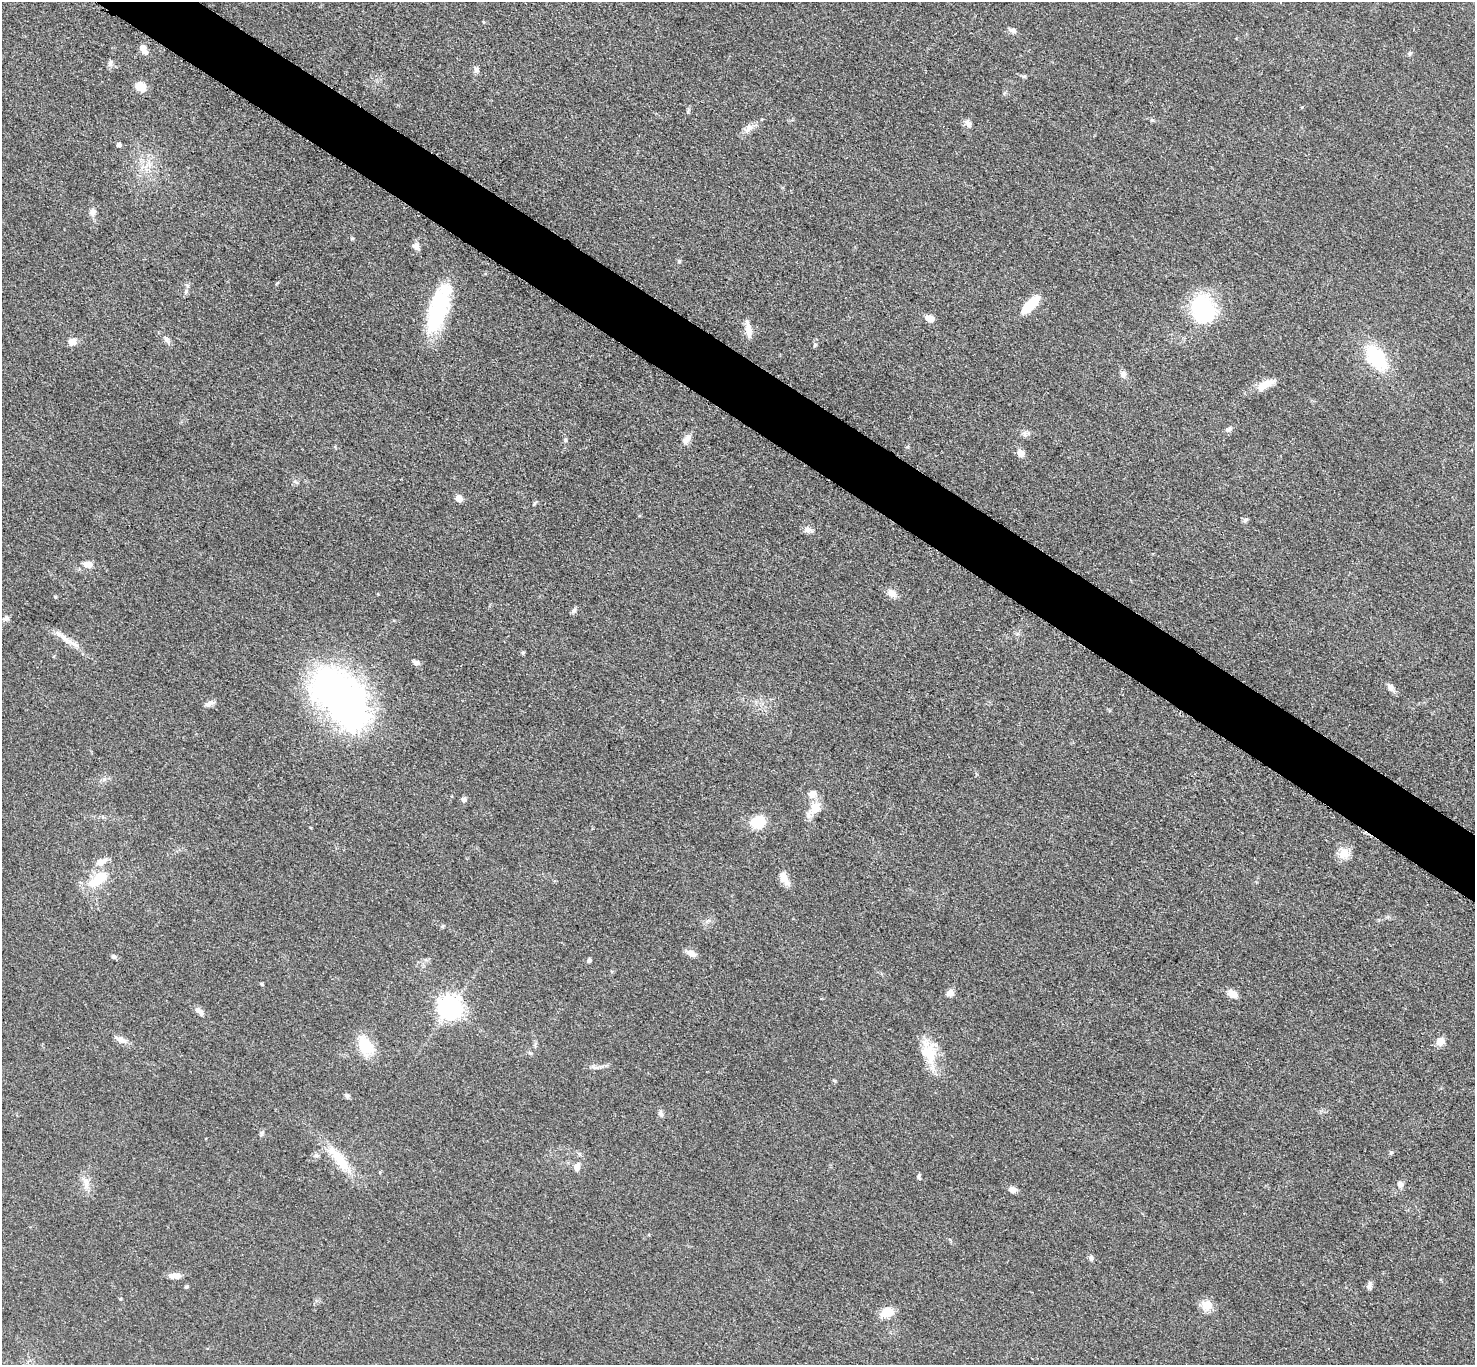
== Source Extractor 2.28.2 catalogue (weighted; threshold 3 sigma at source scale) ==
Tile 11 of 4 x 4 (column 3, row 3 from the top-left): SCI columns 2958-4430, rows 1525-2887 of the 5911 x 5916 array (HDU 1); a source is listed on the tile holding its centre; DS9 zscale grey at full resolution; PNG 1477 x 1367 px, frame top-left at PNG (2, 2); no overlay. Shown black and unused: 4% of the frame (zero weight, under 3 of 5 exposures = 1% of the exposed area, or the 3 px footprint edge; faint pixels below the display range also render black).
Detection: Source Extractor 2.28.2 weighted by HDU 2 'WHT'; one run over the whole footprint, this tile lists its part. Background 0.0533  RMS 0.0058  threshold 0.0262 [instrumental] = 3 sigma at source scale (4.5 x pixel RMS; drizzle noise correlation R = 1.50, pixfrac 1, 0.05/0.05 arcsec/px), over >= 5 px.
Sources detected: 85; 1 inside a brighter object's white glare — not listed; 2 inside a brighter listed object's ellipse — not listed separately; the other 82 listed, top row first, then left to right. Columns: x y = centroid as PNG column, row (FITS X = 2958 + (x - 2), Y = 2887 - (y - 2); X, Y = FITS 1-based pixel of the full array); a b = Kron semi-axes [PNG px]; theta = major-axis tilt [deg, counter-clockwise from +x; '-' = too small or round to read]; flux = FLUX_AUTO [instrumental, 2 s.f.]
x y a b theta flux
1012 30 11 5 -16 2
145 52 8 6 -43 3
1409 53 6 5 - 1
110 63 8 6 63 1.9
476 70 8 6 84 1.6
1024 76 8 4 -7 0.92
140 87 12 10 -21 6.6
968 123 11 7 -55 2.4
749 128 11 9 31 3.4
119 145 5 4 - 2
92 212 11 7 -87 2.7
352 239 5 4 - 0.68
416 246 10 9 - 2.7
186 292 7 4 88 1.1
1030 305 23 9 47 16
439 308 57 19 72 47
1203 309 25 18 -64 70
930 318 7 6 - 6
749 332 20 7 -83 4.9
167 339 11 6 -58 2
72 342 8 7 - 4.2
815 345 6 4 88 0.84
1376 358 21 13 -55 41
1123 374 8 7 - 2.3
1265 384 23 10 28 7.3
1229 429 9 6 37 1.7
687 439 14 8 58 3.6
565 440 6 4 -72 0.74
1021 453 8 7 - 3.8
459 498 8 7 - 3.5
1245 520 8 5 37 1.1
808 530 12 8 -11 2.7
88 564 11 7 -11 4.7
892 593 13 8 -32 4
55 597 4 3 - 0.63
574 610 8 6 44 1.4
6 618 8 7 - 1.8
66 639 27 6 -40 6.2
523 653 5 4 - 0.79
416 662 8 5 -22 2.2
1391 687 10 7 -83 2.4
344 702 71 44 -32 190
208 704 12 7 31 2.5
812 794 10 10 - 4.4
464 799 6 6 - 1.7
815 808 13 12 - 8.1
758 822 19 15 11 12
1344 853 15 13 55 6.6
784 878 14 8 -58 7
98 879 30 13 39 16
442 927 6 4 0 0.74
691 953 13 7 -27 3.6
114 957 6 5 - 1.2
589 960 5 5 - 1.3
261 984 5 4 - 0.72
950 993 10 8 48 2.6
1232 994 11 8 -34 5.2
450 1008 8 8 - 460
199 1011 14 6 -42 3.1
120 1039 19 7 -25 3.8
1440 1041 12 10 27 4.1
365 1045 26 17 -61 15
929 1052 31 19 -71 17
596 1068 7 4 19 1.3
346 1096 7 5 -44 1.4
661 1113 9 6 -71 1.7
261 1133 10 5 56 1.3
1391 1152 6 4 1 0.79
316 1155 7 5 -43 1.4
339 1159 45 13 -52 18
577 1167 8 6 75 3.8
380 1172 4 3 - 0.59
919 1177 9 4 -88 1.1
86 1183 17 8 90 4.8
1400 1184 9 7 -82 2.2
1012 1190 9 7 -32 2.5
1091 1258 7 6 - 1.3
175 1276 14 7 -1 4.3
1369 1286 11 5 87 1.7
186 1287 5 4 - 0.81
1207 1305 15 13 -20 6.4
887 1312 11 8 15 12
Unlisted compact peaks at least as high as the median listed source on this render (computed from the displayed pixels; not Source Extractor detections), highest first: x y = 679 261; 1152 120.